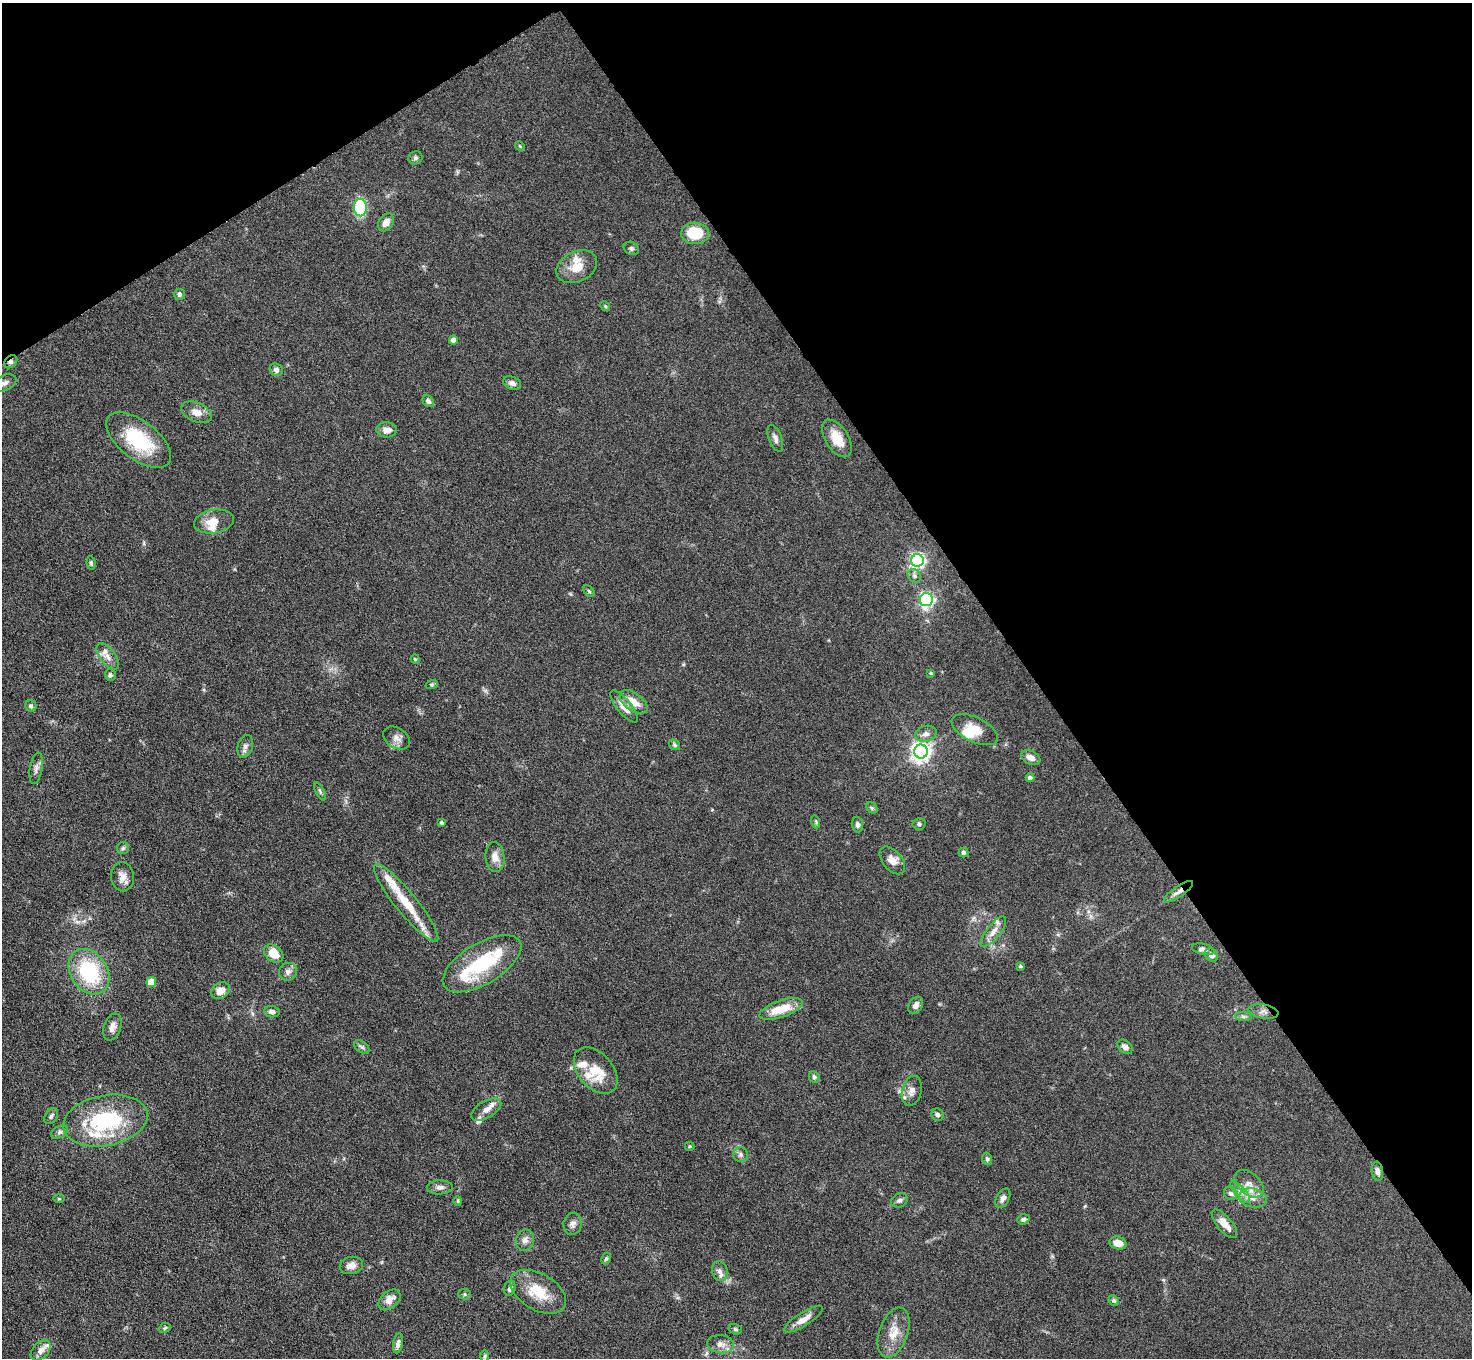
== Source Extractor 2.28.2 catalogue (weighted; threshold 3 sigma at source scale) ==
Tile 3 of 4 x 4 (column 3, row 1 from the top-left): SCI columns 2941-4410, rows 4364-5719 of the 5882 x 5876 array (HDU 1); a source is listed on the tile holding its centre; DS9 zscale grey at full resolution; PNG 1474 x 1360 px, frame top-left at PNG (2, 3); each listed source drawn as its Kron ellipse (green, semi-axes under 4 px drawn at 4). Shown black and unused: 35% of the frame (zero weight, under 4 of 8 exposures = <1% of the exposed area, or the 3 px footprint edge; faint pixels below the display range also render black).
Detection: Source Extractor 2.28.2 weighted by HDU 2 'WHT'; one run over the whole footprint, this tile lists its part. Background 0.0969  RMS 0.0051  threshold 0.0209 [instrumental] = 3 sigma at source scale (4.09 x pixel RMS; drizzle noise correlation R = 1.36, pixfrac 0.8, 0.05/0.05 arcsec/px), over >= 5 px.
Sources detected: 130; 1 inside a brighter object's white glare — neither listed nor drawn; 13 inside a brighter listed object's ellipse — not listed separately; the other 116 listed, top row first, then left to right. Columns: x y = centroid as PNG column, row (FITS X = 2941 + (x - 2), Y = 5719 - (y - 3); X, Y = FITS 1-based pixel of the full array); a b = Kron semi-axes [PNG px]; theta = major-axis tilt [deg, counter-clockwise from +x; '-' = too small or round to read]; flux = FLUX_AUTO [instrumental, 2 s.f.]
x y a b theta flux
520 146 5 4 - 0.54
415 158 7 6 - 1.1
360 207 9 6 -89 42
386 222 10 7 56 3.6
695 233 14 10 -1 18
631 248 8 6 -25 1.2
577 267 21 15 27 8.4
179 294 5 5 - 1.2
605 306 5 4 - 0.56
453 340 4 4 - 2.3
11 362 7 5 46 1.5
276 370 7 6 - 1.6
4 383 12 7 24 2.5
512 383 9 6 -24 2.3
428 401 6 5 - 1.3
196 412 16 9 -23 4.4
386 430 10 7 -2 3.4
775 438 14 6 -69 2.1
837 438 21 11 -58 8.9
138 440 38 19 -38 30
214 522 20 11 10 7.2
917 560 6 6 - 140
91 563 6 4 -81 0.81
914 576 7 6 - 1.4
589 591 7 4 -46 0.67
926 600 6 6 - 110
108 656 15 7 -53 3.7
415 659 4 4 - 0.66
931 673 4 3 - 0.47
110 675 6 5 - 1.1
432 684 6 4 19 0.66
633 702 16 9 -37 6.3
31 706 6 5 - 1.1
624 706 20 7 -50 4.8
975 730 25 12 -26 8.7
926 734 11 8 15 2.5
396 738 14 10 -33 3.2
675 745 6 5 - 0.85
245 746 11 7 74 2.1
921 751 7 7 - 270
1031 757 10 6 -25 3.3
36 768 16 6 80 2.3
1030 778 4 4 - 1.8
320 791 10 4 -64 0.95
872 808 6 4 -46 0.76
816 822 6 4 -72 0.67
442 823 4 3 - 0.8
857 824 8 5 -83 1.6
919 824 6 6 - 1
123 848 6 6 - 0.91
963 853 5 5 - 1.2
495 857 15 9 -84 4.2
892 860 16 9 -50 4.2
122 877 14 11 -84 3.9
1179 892 17 5 34 2.6
406 903 49 10 -51 17
993 932 19 7 51 4.1
1203 949 11 5 -13 1.7
274 954 11 7 -39 8.1
1211 955 7 6 - 2.1
482 964 44 20 31 32
1021 966 3 3 - 0.67
89 972 24 18 -56 36
288 972 9 8 - 2.3
151 982 5 5 - 10
220 991 10 7 36 5.3
916 1005 9 6 59 2.6
781 1009 22 8 19 12
272 1012 8 5 -8 2.1
1263 1012 15 7 -8 2.9
1243 1016 8 4 0 1.1
112 1027 14 8 70 3.2
362 1047 8 5 -36 1.2
1125 1047 8 6 -43 2.3
596 1070 27 17 -50 14
814 1077 6 5 - 1.2
912 1091 15 9 76 3.7
486 1110 17 8 31 3.8
937 1115 6 6 - 1.3
51 1116 9 6 56 1.2
105 1121 43 25 11 43
60 1132 9 6 27 1.4
690 1146 5 3 - 0.55
741 1154 7 7 - 1.6
987 1159 6 5 - 0.89
1377 1171 9 5 -82 2.1
1249 1184 17 11 -41 5.1
440 1187 13 7 1 2.2
1240 1192 14 5 -49 2.4
1231 1193 7 6 - 1.5
1003 1198 10 6 60 2.4
1253 1198 14 9 -10 4.7
59 1199 6 4 -1 0.57
899 1200 8 7 - 1.5
458 1201 5 4 - 0.54
1023 1219 6 5 - 1.3
573 1224 11 9 76 2.3
1224 1224 18 7 -50 4.9
525 1240 10 9 - 2.6
1118 1243 9 6 -16 4.7
606 1259 6 4 62 0.81
351 1265 12 8 14 3.3
720 1271 10 8 -72 2.5
510 1288 7 5 73 1.6
538 1292 30 18 -30 15
465 1294 6 5 - 0.79
389 1300 12 8 41 4.7
1114 1301 5 5 - 0.87
804 1319 22 6 32 4.7
165 1328 6 4 24 0.71
735 1329 7 5 -17 0.77
894 1332 26 14 71 8.4
398 1343 10 5 79 1.6
720 1344 13 9 -7 3.3
41 1350 12 7 44 3.3
485 1356 6 4 88 0.67
Overlapping masked pixels (flux is a lower limit): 3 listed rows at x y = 11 362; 1179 892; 1377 1171